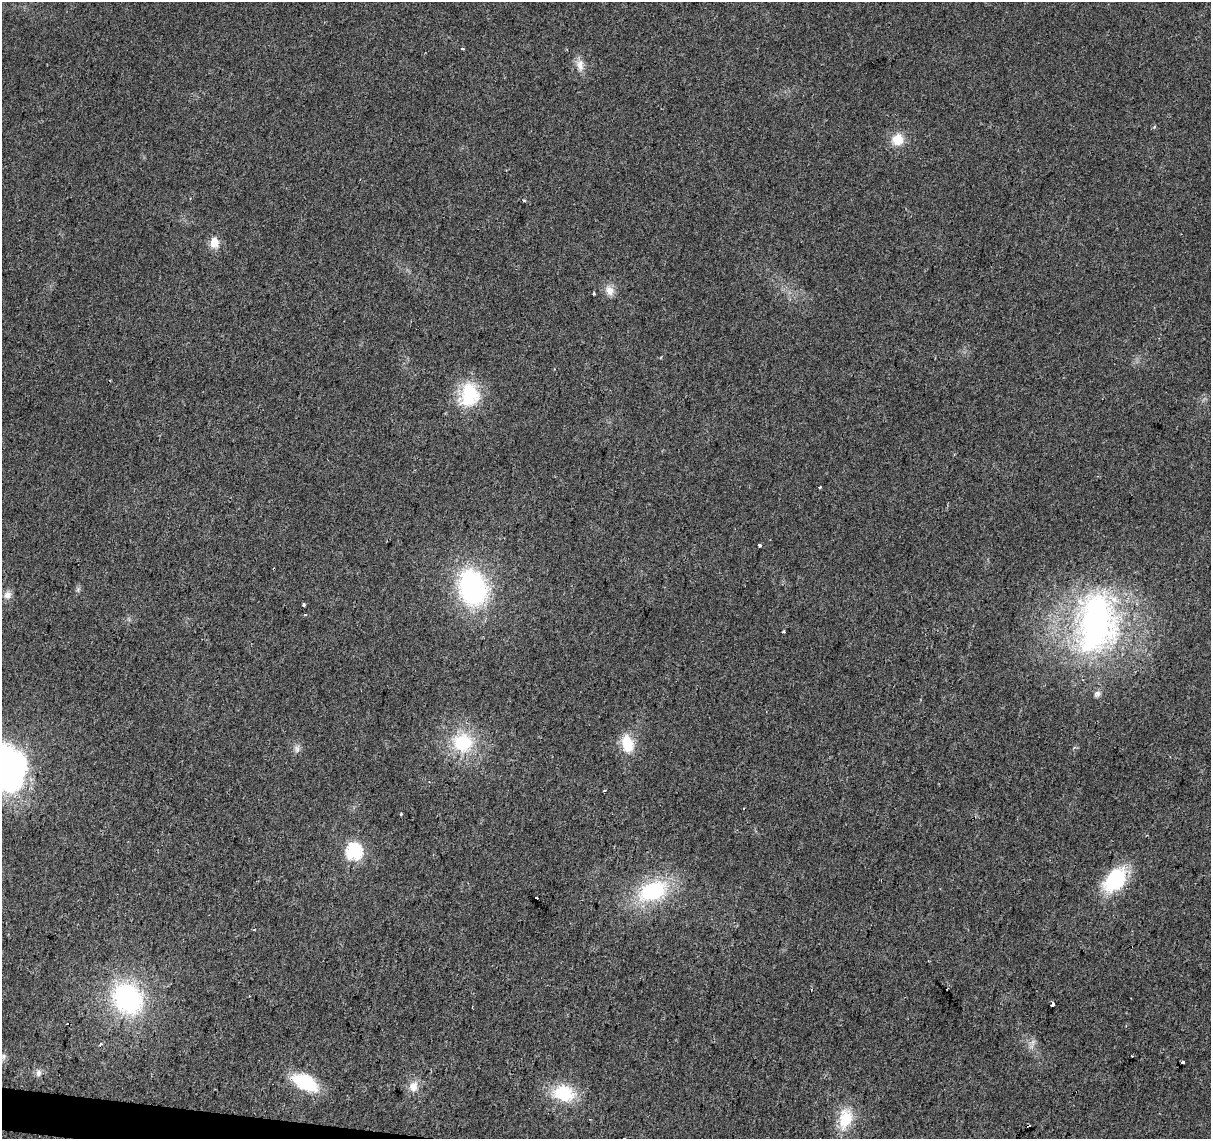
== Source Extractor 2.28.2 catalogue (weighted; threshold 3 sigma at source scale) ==
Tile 7 of 4 x 4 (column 3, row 2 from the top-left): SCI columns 2421-3629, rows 2500-3636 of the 4847 x 5057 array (HDU 1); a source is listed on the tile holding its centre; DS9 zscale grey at full resolution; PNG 1213 x 1141 px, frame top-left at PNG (2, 2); no overlay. Shown black and unused: <1% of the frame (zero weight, under 2 of 3 exposures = <1% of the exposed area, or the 3 px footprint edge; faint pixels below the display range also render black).
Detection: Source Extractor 2.28.2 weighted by HDU 2 'WHT'; one run over the whole footprint, this tile lists its part. Background 0.0273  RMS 0.0063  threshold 0.0285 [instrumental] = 3 sigma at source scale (4.5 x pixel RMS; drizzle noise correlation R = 1.50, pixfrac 1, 0.0396/0.0396 arcsec/px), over >= 5 px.
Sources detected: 44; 7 cosmic-ray / hot-pixel residue — not listed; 1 inside a brighter listed object's ellipse — not listed separately; the other 36 listed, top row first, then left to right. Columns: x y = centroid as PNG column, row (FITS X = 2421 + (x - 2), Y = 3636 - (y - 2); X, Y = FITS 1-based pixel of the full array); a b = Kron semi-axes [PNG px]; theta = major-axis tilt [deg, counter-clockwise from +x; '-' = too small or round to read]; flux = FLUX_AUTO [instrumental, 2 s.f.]
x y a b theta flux
462 49 3 3 - 0.94
580 65 17 9 -80 5.6
898 139 15 14 - 11
524 201 3 3 - 2.5
214 242 12 10 85 7.5
610 291 14 10 -68 5.4
593 294 3 2 - 0.67
469 395 32 24 84 32
820 487 3 2 - 0.63
760 545 4 3 - 3.5
473 588 32 24 -73 120
7 595 12 10 71 3.7
304 605 3 3 - 1.3
305 614 4 3 - 0.66
1096 623 74 48 86 210
784 631 3 3 - 2.1
463 743 27 25 -9 36
627 744 19 12 -74 17
297 749 11 6 -89 2.6
9 768 50 35 -81 160
605 790 3 3 - 1.1
401 814 4 3 - 0.58
354 851 7 7 - 140
1115 880 22 15 51 54
653 891 35 21 23 53
536 898 3 3 - 3.8
127 998 31 26 -51 94
1053 1004 3 3 - 71
101 1043 4 4 - 0.98
4 1056 8 5 -83 1.6
1182 1062 3 3 - 5.1
38 1073 9 7 81 2.5
305 1082 22 12 -28 42
413 1087 15 11 70 6.4
564 1093 26 19 -12 29
845 1118 27 16 77 20
Overlapping masked pixels (flux is a lower limit): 1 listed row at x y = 1053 1004
Isophote crosses this tile's border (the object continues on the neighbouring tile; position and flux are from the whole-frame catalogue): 1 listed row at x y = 9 768